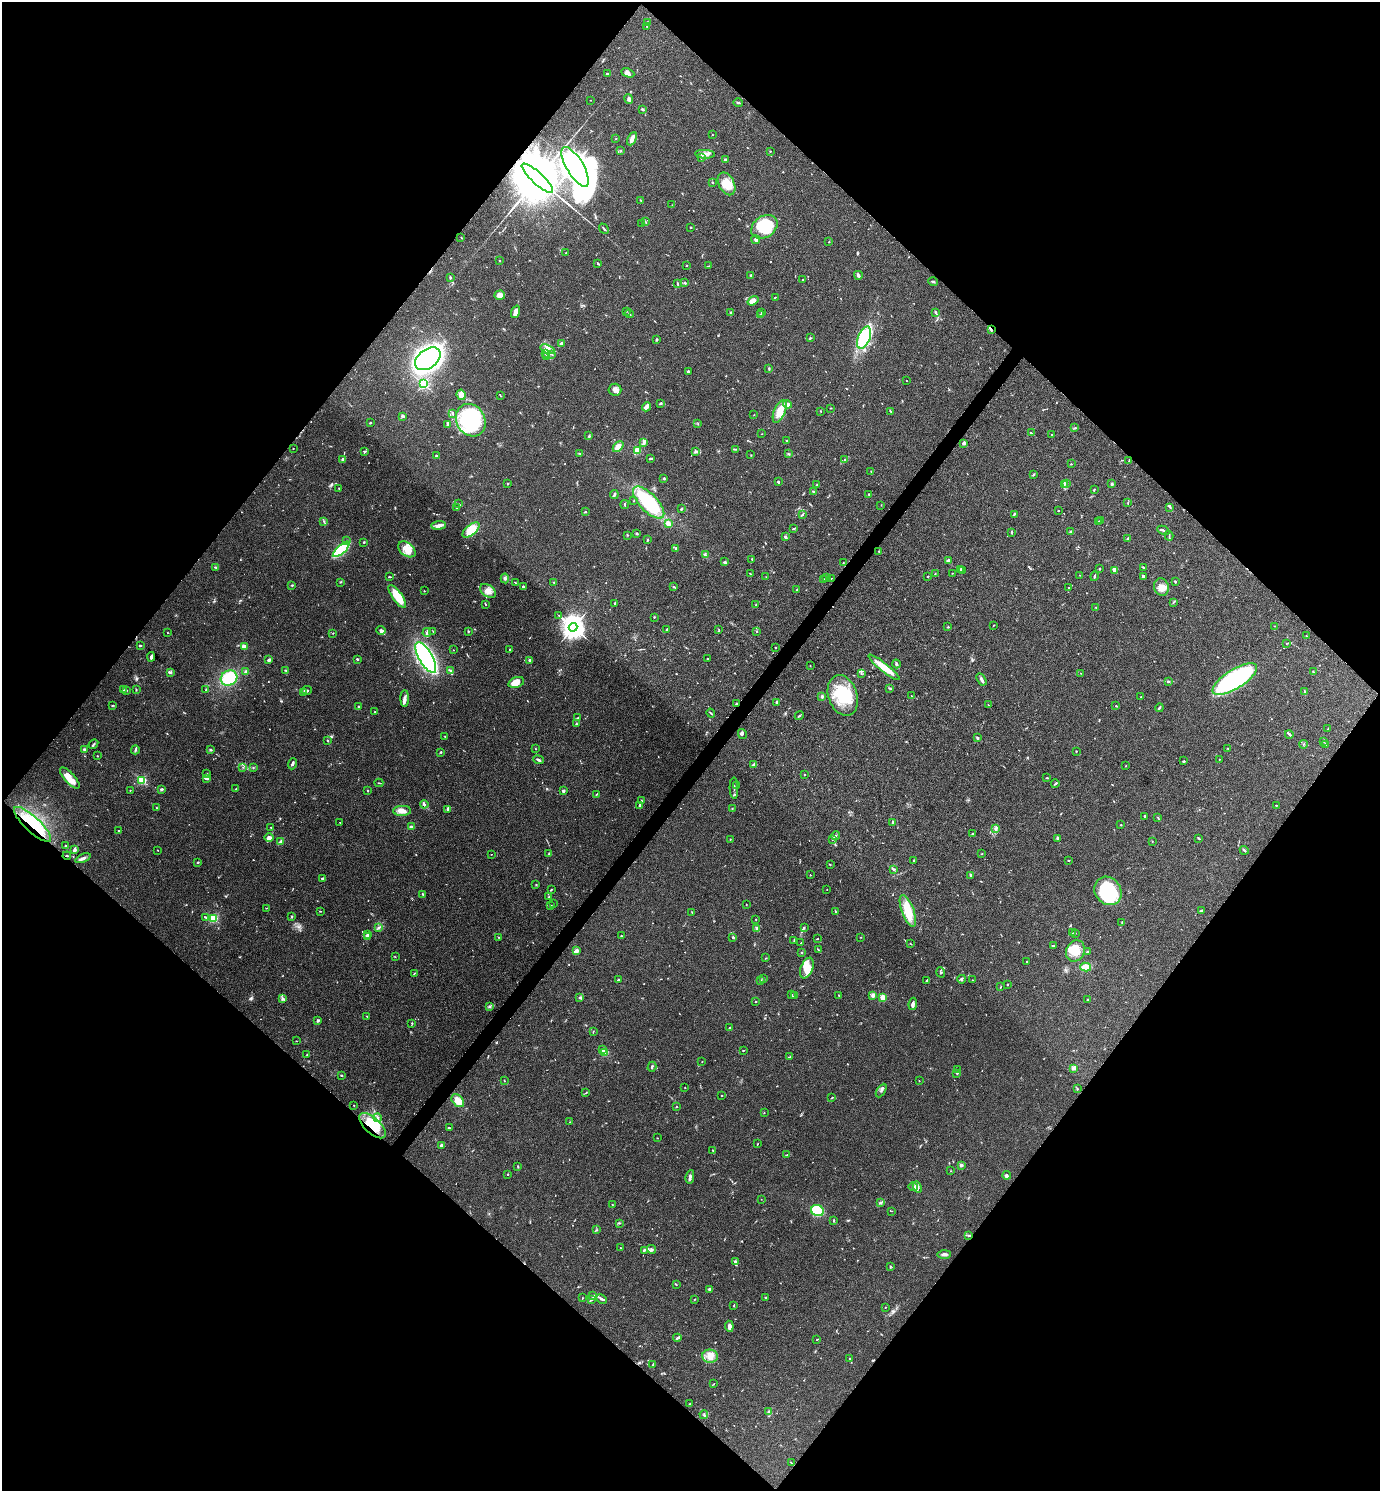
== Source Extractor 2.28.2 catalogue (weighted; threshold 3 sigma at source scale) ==
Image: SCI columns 154-5664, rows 3-5955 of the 5959 x 5956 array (HDU 1 of 3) = the unmasked area's bounding box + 8 px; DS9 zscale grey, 4 x 4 block average (1 PNG px = mean of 4 x 4 image px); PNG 1382 x 1493 px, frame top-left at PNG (2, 2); each listed source drawn as its Kron ellipse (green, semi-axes under 4 px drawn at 4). Shown black and unused: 50% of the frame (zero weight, under 3 of 4 exposures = <1% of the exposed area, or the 3 px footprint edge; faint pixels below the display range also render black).
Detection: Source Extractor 2.28.2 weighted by HDU 2 'WHT'. Background 0.0891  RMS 0.0065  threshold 0.0292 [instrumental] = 3 sigma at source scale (4.5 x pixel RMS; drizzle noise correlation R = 1.50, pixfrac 1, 0.05/0.05 arcsec/px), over >= 5 px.
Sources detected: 846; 5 too faint to see at this stretch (4 x 4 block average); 4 inside a brighter object's white glare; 5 cosmic-ray / hot-pixel residue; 2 long thin detections or spike segments (spike, bleed or trail) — neither listed nor drawn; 24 coinciding with a brighter row at this scale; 43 inside a brighter listed object's ellipse — not listed separately; of the other 763, all 500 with FLUX_AUTO >= 1.53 (the completeness limit of this list) listed and drawn (263 fainter detections not listed), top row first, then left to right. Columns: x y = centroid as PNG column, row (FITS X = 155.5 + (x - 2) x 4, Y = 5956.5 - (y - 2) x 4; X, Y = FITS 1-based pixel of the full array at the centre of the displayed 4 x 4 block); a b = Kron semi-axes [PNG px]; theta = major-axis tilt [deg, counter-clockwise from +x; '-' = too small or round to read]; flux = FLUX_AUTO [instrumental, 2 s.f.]
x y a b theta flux
648 22 2 2 - 2.1
647 26 2 2 - 1.9
628 73 7 4 -24 14
607 74 2 2 - 5.6
629 99 5 2 - 15
591 100 2 2 - 1.6
738 103 5 2 - 5.1
642 109 3 2 - 6
712 135 2 2 - 1.6
615 139 2 2 - 1.5
632 139 7 3 65 28
621 151 2 2 - 1.7
770 151 2 2 - 2.6
705 154 10 3 -3 19
701 158 2 2 - 1.9
725 160 2 2 - 31
575 167 22 8 -59 8600
537 178 20 5 -43 76000
712 182 2 2 - 11
727 184 12 7 -63 66
640 200 2 2 - 1.7
672 205 3 2 - 2
646 222 2 2 - 1.7
642 223 3 2 - 4.5
691 227 2 2 - 2.2
764 227 14 10 34 150
604 229 5 2 - 5.2
461 237 2 2 - 1.8
756 240 4 2 - 6.9
829 242 2 2 - 2.5
566 253 2 2 - 1.6
500 261 2 2 - 1.9
598 263 4 2 - 3.8
687 266 2 2 - 3.2
708 266 4 2 - 2.5
750 275 2 2 - 3.6
858 275 4 2 - 12
450 277 3 2 - 4.4
803 280 2 2 - 2.3
933 282 5 2 - 5
677 283 3 2 - 3.9
685 283 3 2 - 2.1
500 295 5 4 - 19
775 297 3 2 - 2.9
753 301 6 3 37 27
626 311 2 2 - 2
516 312 6 3 73 33
762 312 3 2 - 5.2
935 312 3 3 - 5.3
731 313 4 3 - 6.7
630 314 4 2 - 2.6
761 315 3 2 - 6.6
991 330 4 2 - 4.4
810 338 2 2 - 4.5
864 338 11 6 68 190
656 340 3 2 - 2.6
561 343 3 2 - 8.9
547 349 7 3 -20 17
546 354 2 2 - 1.6
552 354 2 2 - 2.2
547 356 2 2 - 1.9
428 359 14 9 37 1300
769 368 2 2 - 2.6
688 371 2 2 - 18
906 381 2 2 - 1.8
423 384 2 2 - 560
615 390 6 6 - 17
461 395 5 4 - 26
500 396 2 2 - 2
660 403 4 2 - 3.6
787 404 4 4 - 9.7
646 407 5 3 - 21
831 408 3 2 - 2.3
780 411 12 5 68 50
820 411 3 2 - 1.9
891 412 2 2 - 1.8
453 414 2 2 - 2.8
754 415 2 2 - 1.9
403 416 2 2 - 42
471 420 17 14 -60 450
370 423 3 2 - 3.3
698 424 2 2 - 2
447 425 2 2 - 3
1075 428 3 2 - 2.8
1031 433 3 2 - 3.8
762 434 2 2 - 1.9
1052 435 2 2 - 2.7
589 436 3 2 - 3.6
787 441 2 2 - 2.3
644 442 3 2 - 5
964 443 2 2 - 50
618 447 6 3 47 29
293 448 2 2 - 2.6
736 449 3 2 - 2.8
637 450 2 2 - 180
365 451 3 2 - 2.4
695 452 3 2 - 7.6
580 453 2 2 - 2.2
788 454 3 2 - 1.7
436 455 2 2 - 9.4
751 455 2 2 - 1.9
650 458 4 2 - 4.8
343 459 4 3 - 7.8
845 459 4 2 - 3.5
1129 461 3 2 - 2.3
1071 464 2 2 - 1.8
871 471 3 2 - 2.6
1033 475 3 2 - 2.9
664 478 3 2 - 4.1
778 482 2 2 - 11
1067 483 2 2 - 2.2
508 484 2 2 - 3
817 484 3 2 - 2.6
1064 484 3 2 - 3
1112 484 4 2 - 5.4
339 488 2 2 - 2
1094 490 3 2 - 3.9
814 492 2 2 - 2.3
869 494 2 2 - 3.6
614 495 4 2 - 7.9
634 501 3 2 - 1.7
458 503 2 2 - 2.6
649 503 20 9 -46 320
1128 503 3 2 - 3.2
625 505 4 2 - 3.9
881 505 2 2 - 1.6
1170 507 4 2 - 3.4
457 508 2 2 - 2.3
682 509 2 2 - 2.4
1058 510 2 2 - 2
585 512 3 2 - 3.6
803 514 2 2 - 2.5
1014 514 3 2 - 3.2
1099 521 3 2 - 4.3
1101 521 2 2 - 4.8
324 522 3 2 - 4
668 524 3 2 - 31
439 525 7 3 7 17
793 529 3 2 - 3.2
471 530 10 5 40 84
1163 530 6 2 -28 7.2
1012 532 4 2 - 2.8
1071 532 3 2 - 9.4
637 534 3 2 - 4.6
628 535 2 2 - 1.9
1169 536 5 2 - 3.7
785 537 3 2 - 5.5
1128 539 3 2 - 5.8
647 540 2 2 - 4.9
347 541 2 2 - 2.3
364 542 2 2 - 5
676 548 2 2 - 7.1
341 549 10 4 42 290
407 549 10 6 -38 49
879 551 2 2 - 1.9
705 555 4 3 - 5.8
752 559 3 2 - 3.1
948 560 2 2 - 15
725 562 3 2 - 4.1
843 562 2 2 - 1.5
215 567 3 2 - 3.1
1143 567 3 2 - 3.6
1100 568 3 2 - 2.1
960 569 4 2 - 5.9
1114 570 3 3 - 8.5
963 571 3 2 - 5.7
935 573 2 2 - 1.6
952 573 2 2 - 1.6
750 574 2 2 - 2
1080 575 2 2 - 1.7
928 576 2 2 - 3.9
1094 576 5 2 - 5.3
1143 576 2 2 - 6.8
389 577 3 2 - 3.6
766 577 2 2 - 1.7
505 578 5 3 - 8.1
826 578 2 2 - 3.6
831 578 2 2 - 2.2
823 579 2 2 - 3.9
1175 581 2 2 - 4.1
340 582 2 2 - 2.1
515 582 3 2 - 2
554 583 3 2 - 1.9
292 585 3 2 - 3.5
523 586 2 2 - 6.3
674 587 4 2 - 3.6
1069 587 2 2 - 1.8
1161 587 9 7 -72 33
797 590 3 2 - 2.3
424 591 2 2 - 1.9
488 591 9 5 -37 27
397 597 13 5 -55 83
1173 602 3 2 - 2
485 604 3 2 - 2.4
615 604 2 2 - 1.7
756 604 3 2 - 1.5
1096 607 2 2 - 1.7
559 615 2 2 - 1.9
654 617 2 2 - 3
993 625 2 2 - 1.6
1275 626 2 2 - 1.6
573 627 4 3 - 4100
948 627 2 2 - 3.4
666 629 4 2 - 2.5
381 630 5 3 - 7.1
719 630 2 2 - 2.2
433 631 3 2 - 2
468 631 2 2 - 3.9
757 631 2 2 - 1.8
167 632 2 2 - 2.1
333 633 2 2 - 2.4
427 633 4 3 - 6.8
1306 636 2 2 - 2
1286 644 2 2 - 1.6
140 645 3 2 - 3.8
244 646 4 2 - 28
775 647 2 2 - 3.8
510 649 2 2 - 1.9
453 650 2 2 - 1.6
151 657 5 2 - 9.6
426 657 17 7 -60 620
708 658 2 2 - 2.5
357 659 2 2 - 5.9
269 660 3 3 - 6.2
530 660 2 2 - 22
896 664 4 2 - 5.7
810 666 2 2 - 1.5
884 667 20 3 -38 75
285 670 3 2 - 3.1
451 671 4 2 - 6.4
170 672 3 2 - 5
246 672 4 3 - 6.6
1313 672 3 2 - 3.7
1080 673 2 2 - 1.6
861 674 2 2 - 1.9
229 678 8 7 - 130
982 679 7 2 -58 9.3
1235 679 25 9 32 550
1168 681 3 2 - 4.7
516 682 8 5 19 42
890 688 2 2 - 3.2
136 689 2 2 - 2
123 690 2 2 - 3
126 690 2 2 - 2.2
206 690 2 2 - 1.8
307 690 5 3 - 8.6
1304 691 3 2 - 4
303 693 3 2 - 3.7
843 695 21 14 -72 160
822 696 3 2 - 5.9
911 696 2 2 - 1.9
1141 697 2 2 - 1.8
405 698 8 3 90 15
777 702 2 2 - 7.7
736 704 4 2 - 4
112 705 3 2 - 3.1
988 705 2 2 - 1.7
1116 706 2 2 - 3.3
359 707 2 2 - 22
1159 708 4 2 - 4.7
375 712 3 2 - 3.9
711 713 4 2 - 4.3
799 716 5 2 - 4.3
578 718 2 2 - 1.7
576 724 3 2 - 4.7
1328 729 3 2 - 2
742 734 5 4 - 7.5
1289 734 4 2 - 5.5
445 736 2 2 - 2.6
977 738 2 2 - 6.5
328 741 3 2 - 3.4
1324 741 2 2 - 2
93 744 5 2 - 6
1304 744 4 2 - 1.9
1325 744 3 2 - 3.2
1228 748 2 2 - 2.5
84 749 3 2 - 5
210 749 3 2 - 3.9
535 749 2 2 - 1.8
135 750 4 2 - 5.8
1076 751 2 2 - 2.5
441 752 3 2 - 2.4
97 756 2 2 - 1.7
539 760 5 2 - 6.9
1219 760 2 2 - 2.1
1184 761 3 2 - 2.7
292 764 6 2 69 9.3
754 765 3 2 - 4.2
1126 766 2 2 - 1.7
243 767 2 2 - 2
253 767 2 2 - 2.1
207 774 3 2 - 1.8
805 775 2 2 - 3.7
70 778 13 5 -48 48
207 778 4 2 - 9.9
1047 778 3 2 - 2.9
142 780 2 2 - 370
379 783 4 2 - 3
1055 784 4 2 - 4.6
737 786 2 2 - 2.8
734 788 11 2 -88 7.2
161 789 3 2 - 5.1
236 789 2 2 - 2.8
130 790 2 2 - 2.1
367 790 2 2 - 1.9
563 791 3 2 - 6.7
596 794 3 2 - 2.8
641 800 2 2 - 2.4
424 804 4 2 - 6.9
640 805 3 2 - 10
1276 805 3 2 - 2.6
156 808 2 2 - 2.2
732 808 2 2 - 1.6
447 810 4 2 - 4.7
402 811 9 5 2 22
1145 816 2 2 - 8.3
1158 817 3 2 - 2.4
893 822 2 2 - 6.5
340 823 2 2 - 1.6
33 824 24 7 -43 120
1121 825 2 2 - 2.8
411 826 4 2 - 5.3
271 827 2 2 - 2
996 829 4 2 - 5.3
119 831 2 2 - 3
972 834 2 2 - 1.8
835 836 4 2 - 3.7
269 838 5 4 - 17
1057 838 4 2 - 5.1
1199 838 4 2 - 3.4
730 839 2 2 - 2.2
833 839 3 2 - 3.7
1152 841 2 2 - 1.8
281 842 4 2 - 12
66 846 2 2 - 13
74 850 4 2 - 14
157 850 2 2 - 2
1244 850 4 2 - 3.7
491 854 2 2 - 2.9
549 854 3 2 - 2.9
982 854 2 2 - 1.9
67 856 4 2 - 4.8
83 858 8 3 23 13
913 861 2 2 - 2.3
1068 861 2 2 - 2.5
198 862 2 2 - 4.9
830 864 2 2 - 1.9
893 869 3 2 - 5.4
810 875 2 2 - 2.4
970 875 3 2 - 7
323 879 4 2 - 9.5
536 884 2 2 - 2.3
827 889 2 2 - 1.6
551 890 3 2 - 4.2
1108 891 15 13 -51 320
422 894 3 2 - 5.1
548 897 3 2 - 3
554 904 2 2 - 1.6
746 904 2 2 - 1.7
551 906 3 2 - 2.9
266 908 2 2 - 1.7
1202 910 3 2 - 9.5
320 911 3 2 - 2.2
835 911 3 2 - 3
908 911 17 6 -70 92
692 912 3 2 - 2.6
292 916 2 2 - 4.8
205 917 3 2 - 3.4
213 918 2 2 - 370
756 919 2 2 - 1.9
1122 923 3 2 - 2.7
804 927 2 2 - 1.8
378 928 2 2 - 2.2
757 929 2 2 - 8.9
1072 933 2 2 - 1.6
367 934 4 2 - 4.3
1075 934 2 2 - 1.8
621 936 2 2 - 2.6
367 937 4 2 - 5
498 937 2 2 - 1.6
733 937 2 2 - 18
860 937 2 2 - 2.4
817 939 2 2 - 3
794 940 2 2 - 3.9
801 943 2 2 - 2.8
910 943 2 2 - 2.3
1053 946 2 2 - 4.2
818 950 3 2 - 3.4
576 951 3 2 - 25
1075 951 11 9 64 52
802 952 2 2 - 16
1087 952 3 2 - 3.7
395 957 2 2 - 1.6
766 958 2 2 - 2
1027 962 3 2 - 1.9
1086 967 5 4 - 53
807 968 11 6 68 57
941 972 5 3 - 4.8
414 974 3 2 - 1.9
763 978 2 2 - 1.9
962 979 4 2 - 5.3
618 980 3 2 - 6.9
972 980 2 2 - 1.9
760 981 2 2 - 3.3
927 981 4 2 - 5.6
1007 984 2 2 - 2.3
1001 987 3 2 - 2.6
792 995 3 2 - 4.8
795 995 2 2 - 1.6
839 995 2 2 - 2.3
873 995 4 3 - 11
580 997 3 2 - 4.6
883 997 2 2 - 160
283 999 3 2 - 3.7
1088 1000 2 2 - 3.6
756 1001 2 2 - 2.9
913 1004 6 3 81 13
490 1006 2 2 - 2.6
367 1016 2 2 - 1.8
318 1020 4 2 - 4.2
412 1023 2 2 - 2.4
730 1028 2 2 - 11
593 1031 2 2 - 2
296 1041 2 2 - 2.1
602 1050 2 2 - 3.1
743 1051 3 2 - 1.9
605 1053 2 2 - 200
307 1054 2 2 - 1.8
790 1057 3 2 - 2.7
702 1061 2 2 - 1.7
652 1067 5 2 - 5.4
1074 1068 3 2 - 25
958 1070 2 2 - 1.8
957 1073 2 2 - 3
341 1075 2 2 - 4
504 1081 3 2 - 2.3
919 1081 2 2 - 2
685 1088 2 2 - 1.6
1077 1089 2 2 - 2.1
881 1091 7 2 59 7.4
586 1093 3 2 - 2.5
722 1095 2 2 - 1.9
832 1098 3 2 - 2.6
458 1101 7 5 -48 43
354 1105 2 2 - 1.6
677 1107 3 2 - 2.3
764 1112 2 2 - 2.5
377 1118 4 2 - 6.8
570 1122 2 2 - 1.6
372 1126 16 7 -43 130
449 1128 3 2 - 3
657 1138 2 2 - 2.9
757 1144 3 2 - 1.9
441 1145 3 2 - 5.2
712 1150 2 2 - 2.5
787 1155 3 2 - 4.3
961 1165 2 2 - 49
518 1167 3 2 - 3.4
951 1171 2 2 - 1.8
508 1174 2 2 - 2.2
1007 1175 4 3 - 7.6
690 1177 7 2 79 13
913 1187 5 3 - 7.4
917 1187 6 4 -62 12
761 1199 2 2 - 1.6
880 1202 3 2 - 2.4
612 1204 2 2 - 2
817 1211 6 5 - 160
891 1211 3 2 - 2.1
834 1220 3 2 - 3.1
619 1223 2 2 - 1.7
596 1230 2 2 - 2.2
968 1235 4 2 - 5.1
620 1248 2 2 - 3
652 1249 4 3 - 6.5
645 1250 2 2 - 3.1
944 1254 7 3 1 10
735 1262 3 3 - 9.9
890 1266 2 2 - 1.8
676 1285 2 2 - 1.6
709 1289 2 2 - 30
593 1296 3 2 - 3.2
765 1297 2 2 - 2.2
582 1298 2 2 - 1.7
601 1299 5 2 - 7
694 1299 2 2 - 2.1
591 1300 3 2 - 4.1
734 1306 2 2 - 2.3
885 1307 2 2 - 2.2
729 1326 5 3 - 22
677 1338 4 2 - 9.7
817 1339 3 2 - 1.8
710 1356 8 6 -9 31
849 1359 2 2 - 1.9
653 1365 3 2 - 3.7
713 1384 3 2 - 2.4
690 1404 3 2 - 2.8
769 1412 4 2 - 5.3
704 1415 4 2 - 4.5
791 1463 3 2 - 2.1
Overlapping masked pixels (flux is a lower limit): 6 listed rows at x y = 537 178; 991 330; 736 704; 33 824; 67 856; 372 1126
Diffuse or blended objects may show on this block-average render without a row.